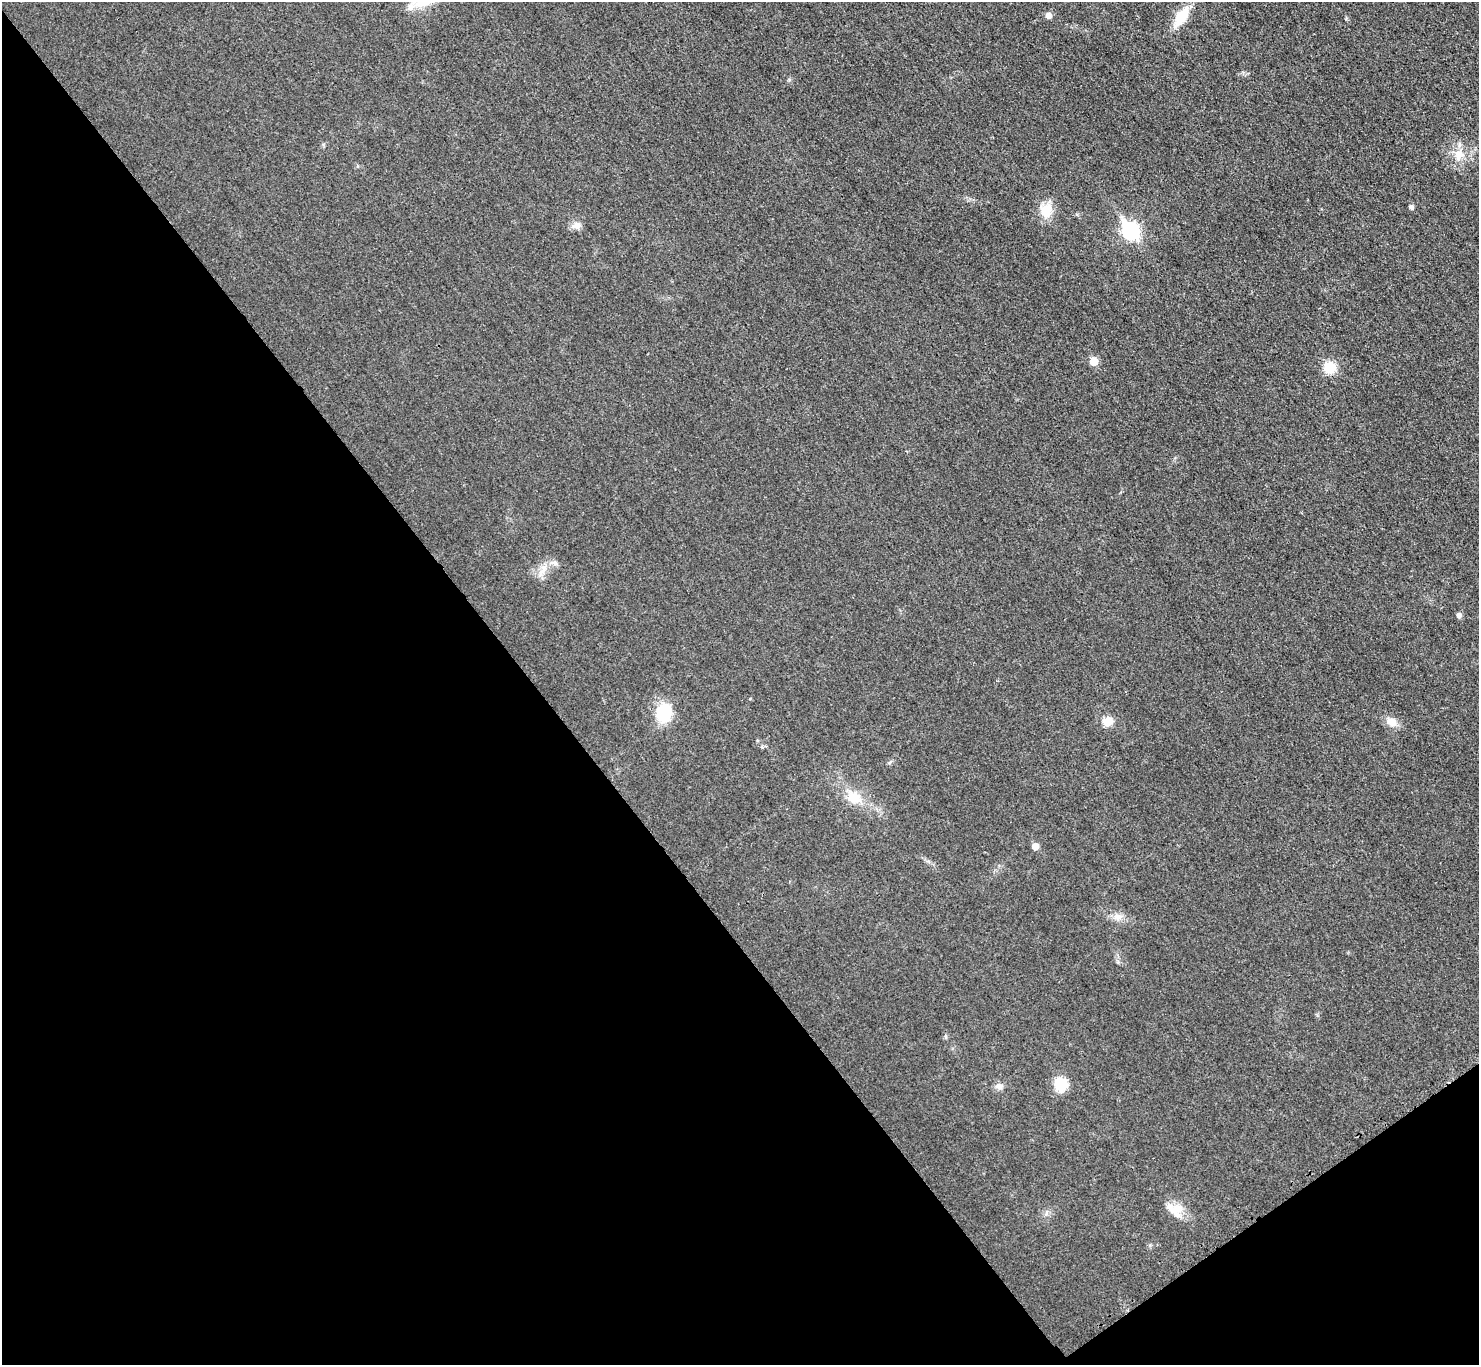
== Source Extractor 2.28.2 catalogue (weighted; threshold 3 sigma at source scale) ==
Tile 14 of 4 x 4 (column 2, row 4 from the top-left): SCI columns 1500-2976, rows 177-1539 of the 5953 x 5949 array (HDU 1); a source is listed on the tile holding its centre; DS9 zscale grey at full resolution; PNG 1481 x 1367 px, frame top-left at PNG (2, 2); no overlay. Shown black and unused: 39% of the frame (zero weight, under 3 of 4 exposures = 2% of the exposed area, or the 3 px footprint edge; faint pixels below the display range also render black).
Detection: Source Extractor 2.28.2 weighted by HDU 2 'WHT'; one run over the whole footprint, this tile lists its part. Background 0.0329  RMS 0.0064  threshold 0.0287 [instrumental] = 3 sigma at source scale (4.5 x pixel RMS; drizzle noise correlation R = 1.50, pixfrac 1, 0.05/0.05 arcsec/px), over >= 5 px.
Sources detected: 24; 1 inside a brighter listed object's ellipse — not listed separately; the other 23 listed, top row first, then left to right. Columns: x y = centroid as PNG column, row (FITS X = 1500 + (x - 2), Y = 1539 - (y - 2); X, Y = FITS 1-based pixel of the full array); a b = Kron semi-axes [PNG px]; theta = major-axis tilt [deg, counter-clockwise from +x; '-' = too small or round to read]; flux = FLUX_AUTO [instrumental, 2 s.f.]
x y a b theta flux
424 2 29 11 16 14
1049 15 6 5 - 3.8
1181 17 23 10 54 15
1459 154 12 11 - 7.1
1411 207 5 5 - 2
1046 211 19 16 83 11
576 225 12 8 15 3.8
1130 230 9 7 -53 150
1093 361 6 5 - 12
1329 367 11 11 - 15
554 563 9 5 -19 2
542 571 13 6 38 4.2
1459 615 6 6 - 1.9
664 713 20 15 86 24
1107 721 11 9 23 7.2
1392 722 13 10 -27 6.1
854 798 19 15 -10 11
1035 846 5 5 - 6.9
1118 917 12 9 -1 4.6
1061 1084 12 11 - 16
999 1086 10 8 0 3
1177 1209 16 14 9 8.4
1046 1213 7 4 89 1.3
Isophote crosses this tile's border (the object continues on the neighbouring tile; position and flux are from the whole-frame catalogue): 1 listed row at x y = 424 2
Unlisted compact peaks at least as high as the median listed source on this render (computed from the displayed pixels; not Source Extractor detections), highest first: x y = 1346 19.